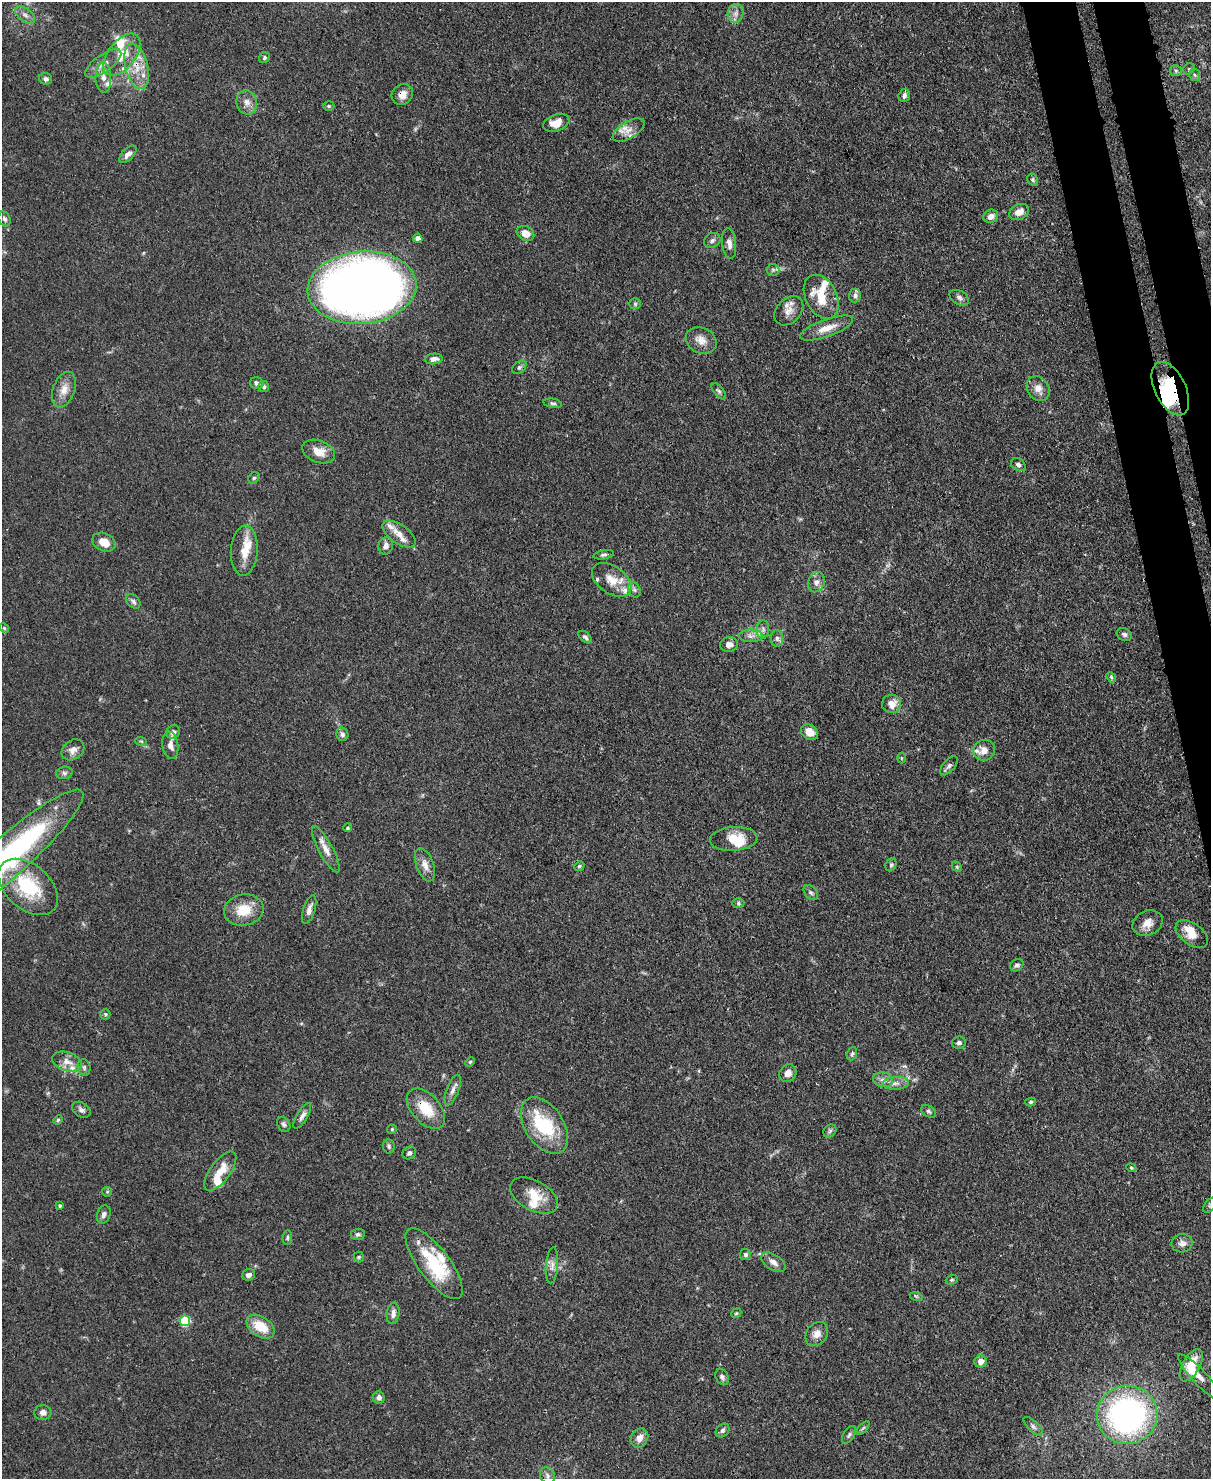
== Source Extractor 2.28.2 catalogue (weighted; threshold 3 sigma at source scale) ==
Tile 6 of 4 x 3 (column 2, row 2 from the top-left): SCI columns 1285-2493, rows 1690-3166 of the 4988 x 4969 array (HDU 1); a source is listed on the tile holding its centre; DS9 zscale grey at full resolution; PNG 1213 x 1481 px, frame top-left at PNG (2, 2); each listed source drawn as its Kron ellipse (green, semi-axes under 4 px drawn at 4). Shown black and unused: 4% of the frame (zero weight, under 3 of 4 exposures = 9% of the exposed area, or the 3 px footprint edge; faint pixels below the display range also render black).
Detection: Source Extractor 2.28.2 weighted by HDU 2 'WHT'; one run over the whole footprint, this tile lists its part. Background 0.0719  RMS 0.004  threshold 0.0181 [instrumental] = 3 sigma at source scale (4.5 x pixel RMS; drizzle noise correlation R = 1.50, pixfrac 1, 0.05/0.05 arcsec/px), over >= 5 px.
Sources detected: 172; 3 inside a brighter object's white glare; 1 cosmic-ray / hot-pixel residue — neither listed nor drawn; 19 inside a brighter listed object's ellipse — not listed separately; the other 149 listed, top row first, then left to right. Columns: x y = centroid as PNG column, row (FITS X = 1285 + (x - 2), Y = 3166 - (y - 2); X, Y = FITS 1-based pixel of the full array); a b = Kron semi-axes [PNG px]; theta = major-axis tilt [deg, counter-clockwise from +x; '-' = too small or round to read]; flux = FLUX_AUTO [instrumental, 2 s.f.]
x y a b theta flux
736 13 9 7 79 2.1
25 15 11 6 -39 2
122 54 24 13 52 9.5
264 58 6 5 - 0.76
103 63 21 8 35 3.9
137 66 23 11 -76 7.9
1189 69 6 5 - 0.62
1176 71 6 5 - 0.73
1195 75 6 5 - 0.85
103 78 15 8 -88 3.3
46 79 6 5 - 1.5
402 95 11 9 42 3.5
904 96 6 5 - 1.3
247 102 12 10 -74 3
329 106 5 4 - 0.59
556 123 13 8 19 5.3
629 130 18 8 31 3.7
128 154 11 5 46 2
1033 180 6 5 - 0.72
1019 212 11 7 27 3.5
991 216 7 6 - 2.4
5 219 8 6 -63 1.2
525 233 9 7 -26 4.1
418 238 4 4 - 3.3
712 240 9 7 31 1.3
729 243 15 7 -84 2.4
773 270 6 6 - 0.95
362 288 54 36 5 500
855 295 7 6 - 1.2
821 297 23 15 -63 13
959 298 10 7 -29 1.4
635 304 6 5 - 0.66
789 311 17 12 47 3.9
827 328 28 8 20 5.6
701 340 16 12 -26 4.1
434 359 9 5 6 2
519 367 8 5 40 0.93
257 383 6 5 - 1.4
264 387 5 5 - 0.89
1038 389 13 10 -56 3.6
1170 389 29 15 -64 24
64 390 18 11 70 4.6
719 391 10 5 -52 0.93
553 403 9 4 -11 0.91
319 452 17 11 -20 5.5
1018 465 8 6 -33 1.3
254 478 6 5 - 0.67
399 534 19 9 -35 4.4
104 542 12 9 -26 5
386 546 9 7 70 2.2
244 551 25 13 86 7.6
604 555 10 4 10 0.93
612 580 22 13 -35 7.1
816 582 10 8 66 2.1
634 590 8 6 -68 1.1
133 601 8 6 -46 1.2
4 628 5 4 - 0.51
763 630 9 6 85 1.4
1124 634 8 6 -26 1.1
751 636 12 6 0 1.9
585 637 8 4 -40 0.95
777 638 8 6 -88 1.2
729 645 9 7 6 2.2
1111 677 6 4 -48 0.6
892 704 9 9 - 4.4
173 732 7 6 - 1.2
809 732 9 7 -37 4.5
342 734 7 6 - 1.3
141 741 6 3 -18 0.53
170 745 14 8 -82 2.4
73 750 12 9 36 2.7
984 750 11 10 - 3.6
901 758 5 3 - 0.42
949 766 11 6 48 1.2
64 773 8 6 13 1
347 828 4 4 - 0.65
734 839 24 12 4 8.4
326 849 26 7 -62 3.8
5 859 102 20 41 94
425 865 17 8 -69 3.4
891 865 7 5 68 0.76
579 866 5 4 - 0.54
957 867 6 4 -47 0.56
28 887 34 22 -41 26
811 892 8 6 -48 1.1
738 903 6 5 - 0.73
244 910 20 15 10 9.5
309 910 15 6 73 2.2
1148 923 15 12 26 4
1192 934 18 10 -36 5.7
1017 965 7 5 32 1
105 1014 5 5 - 0.71
959 1043 7 6 - 1.1
852 1054 7 5 67 0.75
67 1061 15 9 -19 3.6
470 1062 5 4 - 0.54
84 1067 8 6 -76 1.1
788 1073 9 8 - 2.9
883 1080 10 7 -11 1.9
896 1083 13 6 4 2.2
453 1090 16 6 69 2.2
1031 1102 5 4 - 0.64
426 1109 24 14 -48 11
81 1110 10 7 -34 1.4
928 1111 8 5 -31 0.9
302 1116 14 5 59 1.8
58 1120 5 4 - 0.52
284 1124 8 6 -53 1
544 1126 31 19 -56 24
392 1129 5 4 - 0.5
830 1131 7 5 44 0.98
389 1146 7 5 -83 0.84
409 1153 7 6 - 0.94
1131 1168 5 4 - 0.48
220 1171 23 10 53 7.2
107 1192 5 4 - 0.47
534 1196 26 15 -29 8.6
1210 1205 9 5 49 0.87
60 1206 4 4 - 0.6
104 1214 9 6 69 1.7
358 1234 7 5 7 0.93
287 1237 7 4 85 0.76
1182 1243 10 9 - 2.3
745 1255 5 5 - 0.84
359 1257 5 5 - 0.56
773 1262 14 7 -34 2.5
434 1264 42 15 -53 24
552 1265 18 6 85 2.5
249 1275 7 5 18 1.5
952 1280 6 4 19 0.62
916 1296 6 4 -18 0.55
393 1313 11 6 83 2.1
736 1313 5 4 - 0.54
185 1321 5 5 - 27
260 1327 15 10 -34 9
817 1334 13 10 53 3.2
981 1361 6 6 - 3.3
1191 1365 18 8 61 9.1
722 1377 8 6 -58 1.3
1200 1377 30 7 -47 4.4
379 1398 6 6 - 1.5
43 1412 8 7 - 1.9
1127 1415 30 29 - 110
1033 1426 12 5 -44 1.4
863 1428 8 4 45 0.71
722 1431 7 6 - 1.1
849 1435 10 5 57 1.1
639 1438 10 8 59 3
547 1475 8 7 - 1.6
Overlapping masked pixels (flux is a lower limit): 4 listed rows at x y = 137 66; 402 95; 1170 389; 426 1109
Isophote crosses this tile's border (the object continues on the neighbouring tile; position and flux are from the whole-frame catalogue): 2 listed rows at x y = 5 859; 1210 1205